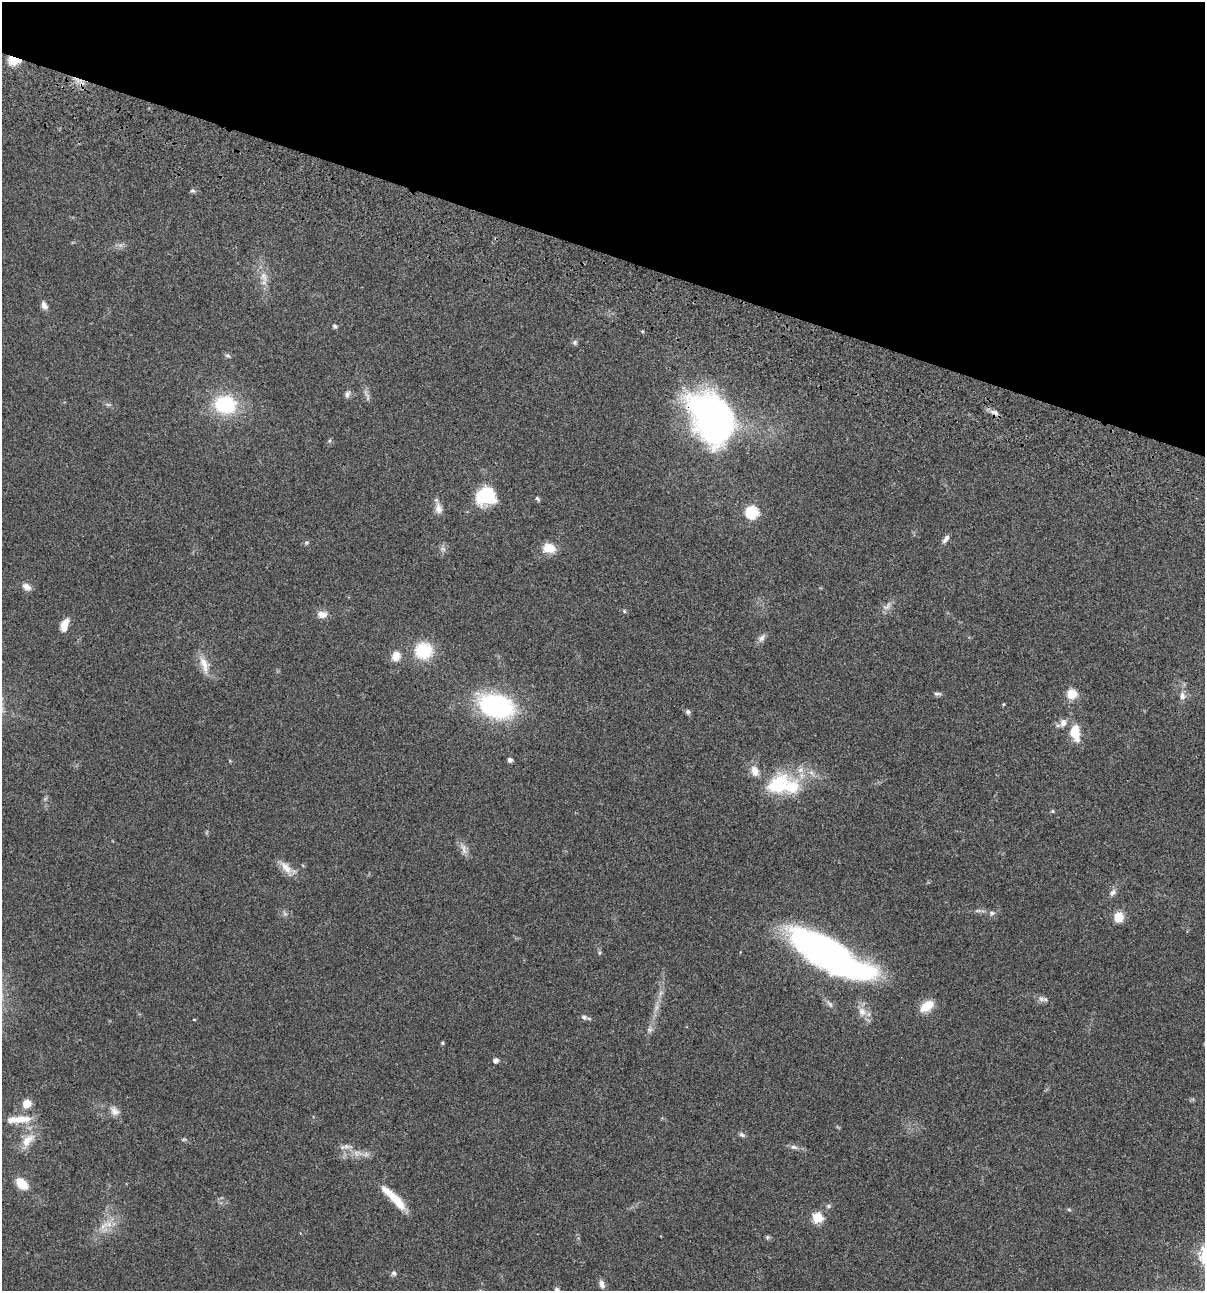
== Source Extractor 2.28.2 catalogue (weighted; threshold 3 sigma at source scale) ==
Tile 2 of 4 x 4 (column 2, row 1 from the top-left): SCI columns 1438-2640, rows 3986-5274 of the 5406 x 5391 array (HDU 1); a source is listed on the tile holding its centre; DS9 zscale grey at full resolution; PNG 1207 x 1293 px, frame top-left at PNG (2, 2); no overlay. Shown black and unused: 20% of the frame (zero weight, under 3 of 4 exposures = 9% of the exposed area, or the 3 px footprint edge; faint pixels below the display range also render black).
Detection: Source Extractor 2.28.2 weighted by HDU 2 'WHT'; one run over the whole footprint, this tile lists its part. Background 0.0472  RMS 0.0053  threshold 0.0239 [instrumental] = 3 sigma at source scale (4.5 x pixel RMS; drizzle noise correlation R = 1.50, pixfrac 1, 0.05/0.05 arcsec/px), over >= 5 px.
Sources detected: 86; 3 too faint to see at this stretch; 2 inside a brighter object's white glare — not listed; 5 inside a brighter listed object's ellipse — not listed separately; the other 76 listed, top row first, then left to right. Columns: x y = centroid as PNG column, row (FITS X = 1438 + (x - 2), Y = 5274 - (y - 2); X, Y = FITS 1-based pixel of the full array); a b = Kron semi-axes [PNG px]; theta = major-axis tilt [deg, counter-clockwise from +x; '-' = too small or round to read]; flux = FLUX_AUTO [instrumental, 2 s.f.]
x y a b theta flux
14 60 6 5 - 40
81 84 9 3 45 1.3
193 191 7 5 -13 0.97
264 276 18 9 -74 5.3
44 305 10 7 -63 2.6
335 326 6 5 - 0.97
575 342 7 6 - 1.1
228 356 8 5 -19 1
347 394 10 7 68 1.6
367 395 21 4 -70 2.1
225 404 23 19 -8 32
108 405 7 4 -2 0.86
995 412 11 6 -19 2.4
713 417 42 29 -58 230
486 496 23 20 19 21
537 499 7 4 -53 0.84
438 508 15 9 -75 3.6
752 512 7 6 - 54
946 539 12 5 54 2.1
307 543 6 6 - 0.92
549 548 16 12 -8 7.4
26 587 12 7 -31 3
887 606 16 7 44 2.9
624 611 5 4 - 0.66
322 614 14 9 1 3.6
64 625 15 7 72 6.2
762 638 12 7 51 2.2
423 651 17 16 - 22
396 656 13 11 57 4.7
204 665 27 11 -73 6.9
937 694 10 5 -3 1.3
1072 694 10 9 - 8
1182 696 11 8 -79 2.7
1003 704 4 3 - 0.48
496 706 27 17 -18 93
688 712 7 6 - 1.1
1076 734 21 13 -68 9.3
510 760 5 5 - 1.8
778 785 39 26 36 29
1052 811 5 4 - 0.67
463 849 19 7 -72 3.3
286 867 21 10 -49 5.6
1113 892 11 7 51 2.1
978 911 8 4 8 1.2
992 913 8 7 - 1.5
1118 917 12 11 - 6.9
599 953 6 4 71 0.64
835 958 91 28 -31 200
1041 999 10 7 -5 2
830 1004 14 5 -54 1.8
927 1006 16 9 34 9.3
656 1007 10 5 82 2
862 1012 14 10 -70 4.9
584 1017 10 7 -33 1.6
194 1019 4 3 - 0.42
650 1030 8 7 - 1.6
442 1043 4 4 - 0.72
495 1060 5 5 - 2.6
27 1104 6 5 - 12
114 1111 14 10 -48 3.6
19 1119 31 10 3 9.2
742 1135 8 6 -26 1.2
27 1140 23 12 47 8.1
346 1146 17 6 -4 2.6
794 1147 10 6 -9 1.8
358 1153 17 9 -3 5
21 1184 11 8 -43 11
394 1198 36 8 -45 14
828 1206 6 5 - 0.97
1069 1210 6 4 -19 0.61
817 1218 6 6 - 29
104 1226 22 6 40 5.3
768 1237 6 5 - 0.81
394 1273 8 6 -60 1.4
602 1284 11 6 -76 2.3
557 1290 7 6 - 1.5
Overlapping masked pixels (flux is a lower limit): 3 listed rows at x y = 14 60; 81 84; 713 417
Isophote crosses this tile's border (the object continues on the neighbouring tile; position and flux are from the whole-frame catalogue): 1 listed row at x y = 557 1290